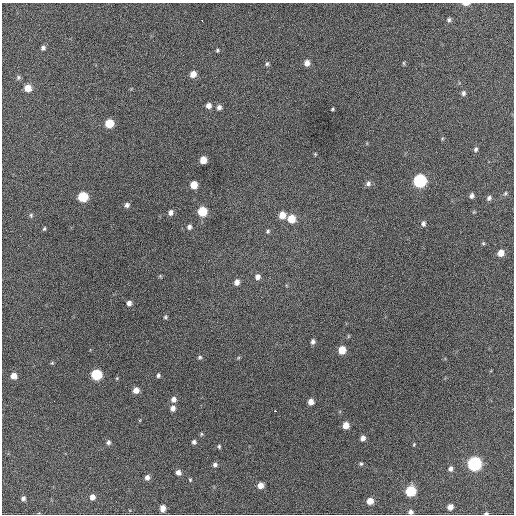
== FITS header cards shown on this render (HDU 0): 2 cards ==
NAXIS1  =                  512 / Axis length
NAXIS2  =                  512 / Axis length

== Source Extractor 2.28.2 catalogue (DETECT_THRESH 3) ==
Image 512 x 512 px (HDU 0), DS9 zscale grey, 1 PNG px = 1 image px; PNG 516 x 516 px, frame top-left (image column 1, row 512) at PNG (2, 3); no overlay
Background 714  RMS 20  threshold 59.4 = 3 sigma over >= 5 px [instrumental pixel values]
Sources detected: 81; all 81 listed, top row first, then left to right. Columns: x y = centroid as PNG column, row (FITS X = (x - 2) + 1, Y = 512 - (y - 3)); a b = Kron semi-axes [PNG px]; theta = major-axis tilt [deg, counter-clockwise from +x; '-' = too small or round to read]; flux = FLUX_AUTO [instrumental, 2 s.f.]
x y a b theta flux
466 4 8 3 -1 5100
449 20 5 5 - 2800
202 21 3 2 - 3200
43 48 5 5 - 3300
217 50 5 4 - 1700
307 63 6 6 - 7500
404 63 5 3 - 1400
267 64 6 4 73 2300
193 74 6 6 - 11000
18 77 6 5 - 2400
28 88 6 6 - 15000
463 93 7 5 77 3400
208 106 6 6 - 6500
219 107 6 5 - 4600
332 109 3 2 - 1500
109 123 6 6 - 33000
476 149 6 5 - 2900
315 154 5 4 - 1300
203 160 6 5 - 17000
420 181 7 7 - 190000
368 183 7 6 - 4200
194 185 6 5 - 19000
505 193 6 4 47 2000
472 196 5 4 - 4100
83 197 6 6 - 58000
489 198 6 6 - 3700
127 205 6 6 - 4100
202 211 6 6 - 44000
171 213 6 5 - 5300
31 215 6 5 - 2300
282 215 7 7 - 14000
291 219 7 7 - 23000
423 223 6 5 - 3800
189 227 6 5 - 4000
44 229 5 4 - 1800
268 231 6 5 - 2400
483 243 5 4 - 1500
501 253 6 6 - 13000
160 276 6 4 -47 1400
258 277 7 6 - 6300
237 282 7 6 - 7000
129 303 6 5 - 5200
165 317 5 4 - 1900
348 336 5 3 - 1200
313 342 6 5 - 4000
342 350 6 5 - 22000
200 357 5 5 - 2400
238 358 6 4 19 1500
52 363 5 4 - 1500
96 374 6 6 - 76000
158 375 5 5 - 2600
13 376 6 6 - 10000
136 390 6 5 - 9900
173 399 7 6 - 6600
54 401 2 2 - 1700
311 402 5 5 - 9000
173 408 6 6 - 6100
275 411 3 2 - 4100
346 425 6 5 - 13000
201 434 5 4 - 1800
363 438 6 5 - 5800
108 442 6 5 - 3300
194 442 5 5 - 3300
414 444 4 3 - 1200
219 446 5 4 - 2000
361 464 5 5 - 2200
474 464 7 7 - 230000
215 465 6 5 - 3400
450 469 6 5 - 4200
178 472 6 6 - 5900
147 477 6 5 - 5500
190 480 5 4 - 1500
260 485 6 5 - 9900
410 491 6 6 - 75000
92 497 5 5 - 6400
23 498 5 5 - 3600
370 501 6 6 - 14000
450 507 5 5 - 7600
163 508 7 5 -88 7300
410 512 5 4 - 4300
486 513 4 2 - 2300
At the frame edge (FLAGS 8, measured only in part): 3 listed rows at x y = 466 4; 410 512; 486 513